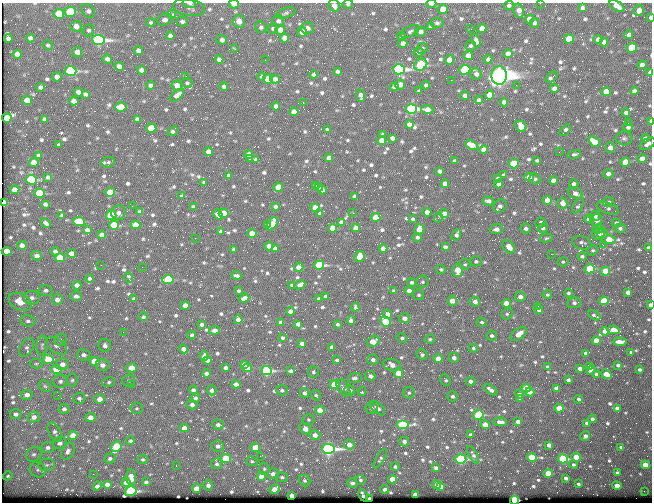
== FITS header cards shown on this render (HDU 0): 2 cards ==
NAXIS1  =                  650 / Width of table row in bytes
NAXIS2  =                  500 / Number of rows in table

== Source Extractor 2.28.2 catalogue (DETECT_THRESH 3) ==
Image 650 x 500 px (HDU 0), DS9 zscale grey, 1 PNG px = 1 image px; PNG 654 x 504 px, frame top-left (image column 1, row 500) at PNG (2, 3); each listed source drawn as its Kron ellipse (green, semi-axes under 4 px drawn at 4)
Background 357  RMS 1.4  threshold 4.29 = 3 sigma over >= 5 px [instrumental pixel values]
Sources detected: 803; of the 803, the 500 brightest by FLUX_AUTO listed and drawn (303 fainter detections omitted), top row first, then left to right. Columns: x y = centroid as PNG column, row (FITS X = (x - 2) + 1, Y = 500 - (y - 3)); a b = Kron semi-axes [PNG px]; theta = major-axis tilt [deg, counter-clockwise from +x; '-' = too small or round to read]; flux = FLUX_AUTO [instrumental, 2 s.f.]
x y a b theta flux
189 3 7 3 -18 320
540 3 2 2 - 300
234 4 5 3 - 620
348 4 5 4 - 160
431 4 5 3 - 400
509 5 5 4 - 210
334 6 6 5 - 540
617 6 8 4 -31 640
189 7 16 8 -9 410
583 8 4 4 - 290
443 9 5 5 - 970
639 10 5 5 - 750
88 11 8 6 -46 340
519 11 7 5 -79 600
70 12 5 5 - 5000
286 13 10 5 17 230
59 14 5 5 - 3700
172 14 4 3 - 540
650 17 4 3 - 240
529 19 4 4 - 920
165 20 8 5 25 410
239 21 6 6 - 1000
278 21 6 5 - 290
151 22 4 4 - 160
182 22 6 5 - 240
437 23 6 5 - 210
534 23 5 4 - 240
76 26 5 5 - 610
261 27 6 5 - 240
430 27 4 3 - 200
273 28 5 5 - 180
307 28 6 6 - 440
482 28 4 4 - 870
471 29 3 2 - 170
88 30 6 5 - 190
280 30 5 5 - 850
410 31 10 5 27 250
302 32 5 4 - 870
421 32 5 5 - 400
629 35 4 4 - 370
170 36 4 4 - 350
401 37 4 4 - 170
31 38 5 4 - 380
285 38 4 4 - 800
8 39 4 4 - 290
569 39 5 4 - 3000
598 39 4 4 - 550
98 40 6 5 - 29000
222 40 5 4 - 370
476 41 7 4 -67 300
604 42 4 4 - 420
403 44 4 4 - 600
48 45 5 4 - 170
471 46 5 5 - 200
422 48 5 5 - 180
632 48 5 4 - 4900
235 49 3 2 - 160
138 51 4 4 - 400
77 52 5 4 - 700
418 52 5 5 - 220
17 54 4 4 - 520
508 54 4 4 - 680
468 55 5 4 - 730
107 59 5 4 - 330
488 59 4 4 - 270
219 60 4 4 - 350
265 60 2 2 - 190
449 60 5 4 - 1300
421 65 7 5 31 9900
642 65 5 4 - 450
119 66 5 4 - 520
399 69 6 5 - 24000
141 70 4 4 - 410
465 70 5 5 - 12000
71 71 6 5 - 14000
337 71 4 3 - 190
650 72 4 3 - 320
476 74 6 5 - 350
313 75 4 4 - 190
499 75 9 8 - 130000
186 76 2 2 - 210
262 76 4 4 - 160
57 77 5 4 - 530
552 77 7 3 37 280
268 79 5 4 - 2100
275 79 5 4 - 410
451 80 2 2 - 780
187 83 5 4 - 170
400 84 5 5 - 560
151 85 4 4 - 340
426 85 4 4 - 290
516 85 2 2 - 250
177 86 5 5 - 740
224 86 4 4 - 200
41 87 4 4 - 290
394 87 4 4 - 450
554 88 4 4 - 550
419 91 4 3 - 160
634 91 4 4 - 260
78 92 5 4 - 420
606 92 5 4 - 1500
85 94 4 4 - 220
177 95 8 4 41 640
360 95 6 4 -82 380
465 95 4 4 - 390
489 95 4 4 - 1500
27 100 5 4 - 1000
479 100 4 4 - 250
74 101 5 4 - 680
504 102 4 4 - 350
303 103 3 2 - 480
276 106 4 4 - 350
121 107 6 4 -4 2000
411 109 5 5 - 22000
427 110 6 4 -7 780
294 112 4 4 - 680
626 113 4 3 - 320
7 118 5 4 - 1500
44 119 4 4 - 190
137 119 4 4 - 340
650 121 4 2 - 300
628 122 3 3 - 380
409 124 4 4 - 460
521 126 6 5 - 1300
628 127 5 4 - 230
151 128 5 4 - 3700
327 129 3 3 - 170
565 130 7 3 49 230
173 131 5 3 - 220
382 134 4 4 - 320
392 138 4 4 - 360
624 138 8 7 - 280
645 138 4 4 - 330
382 140 4 4 - 1100
594 142 6 4 -35 1600
648 144 9 5 33 410
59 145 4 3 - 170
471 145 6 4 -22 1200
610 147 5 5 - 760
483 149 4 4 - 590
208 152 4 4 - 750
559 152 2 2 - 340
249 154 5 4 - 520
574 154 7 4 14 190
39 155 4 3 - 240
329 158 4 4 - 670
642 158 5 4 - 750
249 159 2 2 - 1100
256 159 4 3 - 250
537 160 3 3 - 160
454 161 3 3 - 210
108 162 7 5 12 160
625 162 5 4 - 2200
34 163 5 4 - 1300
514 164 5 4 - 3700
440 171 4 3 - 240
608 174 5 4 - 460
504 175 4 3 - 210
229 176 4 4 - 420
48 177 4 3 - 220
529 177 5 4 - 890
498 179 4 4 - 340
535 179 6 5 - 170
31 180 5 5 - 9600
553 181 4 4 - 700
204 182 3 3 - 170
445 184 4 4 - 690
498 184 4 4 - 350
574 184 5 4 - 300
315 186 4 3 - 280
278 187 5 4 - 1800
319 187 4 4 - 330
15 190 5 4 - 950
322 190 4 3 - 280
110 192 5 4 - 2700
39 193 5 4 - 5200
575 193 7 5 -22 530
182 196 4 3 - 200
355 196 4 4 - 340
547 200 5 4 - 1200
488 201 6 4 -8 360
609 202 6 5 - 200
3 203 4 3 - 2600
563 203 5 5 - 720
45 204 4 3 - 230
132 206 2 2 - 180
500 206 7 6 - 380
578 206 9 4 58 240
193 207 4 3 - 220
275 207 3 3 - 200
315 207 4 4 - 1000
608 208 11 5 -23 270
140 212 4 4 - 330
427 212 4 4 - 830
118 213 7 7 - 320
224 213 5 4 - 2600
320 213 4 3 - 230
353 213 3 2 - 190
444 213 4 4 - 660
218 214 5 4 - 480
62 215 3 3 - 160
111 215 5 4 - 7000
595 216 5 5 - 340
376 217 4 4 - 1900
438 218 5 3 - 220
413 219 3 3 - 200
589 219 5 4 - 690
597 220 6 6 - 540
79 222 6 4 -5 3800
341 222 4 4 - 360
46 223 5 3 - 210
541 223 5 5 - 300
616 223 4 4 - 310
272 224 7 4 56 1800
114 225 5 4 - 4800
135 225 5 4 - 1800
267 225 4 3 - 270
333 228 4 4 - 2200
356 228 4 4 - 830
526 228 5 5 - 340
543 228 5 4 - 230
620 228 6 5 - 280
419 229 5 5 - 1200
496 229 6 5 - 490
598 229 5 4 - 170
87 230 4 4 - 290
221 232 4 3 - 200
603 233 5 5 - 170
252 234 4 4 - 1500
598 234 6 6 - 460
102 235 4 4 - 590
456 235 6 4 59 300
417 237 4 3 - 240
195 238 2 2 - 250
546 238 6 4 11 170
609 240 7 4 2 2600
582 243 10 6 -17 270
22 245 5 4 - 500
603 245 2 2 - 430
269 246 4 4 - 810
445 247 4 4 - 330
509 247 7 5 -50 1000
648 247 3 3 - 160
383 248 4 4 - 620
234 249 4 3 - 230
275 249 4 4 - 470
593 250 5 5 - 160
7 251 5 4 - 2000
55 251 4 3 - 250
71 253 4 4 - 660
551 254 2 2 - 980
37 256 5 4 - 540
582 256 5 4 - 180
359 257 5 5 - 790
60 258 5 4 - 2800
476 261 6 5 - 210
563 262 5 4 - 160
465 264 5 5 - 160
101 265 2 2 - 550
319 265 5 4 - 9000
142 267 2 2 - 190
299 267 5 4 - 730
441 269 5 4 - 180
590 269 5 4 - 4600
457 270 7 5 -89 1700
605 271 5 4 - 2500
237 275 5 3 - 220
89 278 4 4 - 210
129 278 6 3 -74 160
168 280 5 4 - 5500
412 282 4 4 - 230
422 282 6 5 - 210
77 285 4 4 - 450
292 285 3 3 - 170
300 285 5 4 - 400
46 290 7 5 2 310
238 291 3 3 - 170
394 291 4 4 - 310
409 291 4 4 - 630
628 292 4 4 - 610
568 293 4 4 - 170
419 295 5 5 - 180
547 295 5 4 - 170
76 296 6 4 0 340
325 296 3 3 - 190
520 297 5 5 - 500
32 298 8 7 - 460
244 298 5 4 - 510
134 299 4 3 - 250
319 299 4 3 - 210
57 300 5 5 - 530
452 301 5 4 - 1100
604 301 5 4 - 3300
20 302 12 8 -28 1600
475 302 5 5 - 570
506 303 4 4 - 1300
574 303 7 5 6 290
185 305 4 4 - 850
650 305 4 3 - 350
538 306 3 2 - 450
355 307 4 3 - 220
539 310 4 4 - 670
290 311 4 4 - 490
387 314 5 4 - 460
507 314 6 5 - 190
594 315 7 3 -29 210
143 317 4 4 - 170
404 318 5 5 - 540
238 320 4 4 - 450
28 321 7 5 -6 320
351 321 4 4 - 420
281 322 4 3 - 420
385 322 5 4 - 4100
482 322 5 4 - 180
202 324 3 3 - 210
298 324 4 4 - 410
337 324 3 3 - 170
215 330 5 3 - 450
613 330 6 4 -10 1800
605 331 4 4 - 610
123 332 2 2 - 380
519 334 9 5 37 1000
192 335 4 4 - 200
492 336 5 5 - 210
283 338 3 3 - 180
402 338 5 4 - 230
430 339 5 4 - 160
60 340 6 5 - 220
373 341 6 5 - 1700
596 341 4 4 - 1600
620 342 7 4 -5 660
302 343 4 4 - 460
42 345 10 5 86 280
57 346 12 7 -35 440
105 346 6 6 - 390
27 347 10 6 61 350
332 347 4 4 - 450
473 348 5 4 - 160
184 349 4 4 - 770
631 352 4 3 - 160
586 353 4 3 - 260
422 354 6 4 -35 230
84 355 6 5 - 440
204 356 5 4 - 550
454 358 5 5 - 400
48 359 5 4 - 3500
438 359 4 4 - 1100
208 360 4 4 - 410
337 360 4 3 - 230
373 360 6 5 - 370
94 361 5 4 - 1600
36 363 6 5 - 180
62 364 6 6 - 670
244 364 4 4 - 400
102 365 7 6 - 530
392 365 9 5 -10 750
618 365 4 3 - 200
589 366 4 3 - 250
547 367 4 3 - 170
132 368 5 4 - 1500
225 368 4 3 - 250
247 368 4 4 - 960
580 368 4 3 - 540
639 369 3 3 - 180
56 370 5 4 - 2100
591 370 5 4 - 360
267 371 5 4 - 12000
290 371 4 3 - 170
313 372 6 5 - 160
206 373 4 4 - 350
398 373 5 4 - 1600
596 374 3 3 - 190
606 374 5 4 - 1300
370 376 5 5 - 370
355 378 7 5 6 330
72 380 6 5 - 190
445 380 6 5 - 170
568 380 4 3 - 250
60 381 7 6 - 330
129 381 6 6 - 250
470 381 5 4 - 400
109 382 6 5 - 200
236 384 4 4 - 490
131 385 3 2 - 190
335 385 5 4 - 3100
45 386 6 5 - 180
343 388 10 5 -58 420
526 388 4 4 - 2300
556 388 4 4 - 360
193 390 4 4 - 250
212 390 5 4 - 330
282 390 6 5 - 230
350 390 5 5 - 240
490 390 8 4 -37 410
362 391 4 4 - 180
530 392 4 4 - 650
304 393 5 5 - 290
409 393 6 5 - 200
519 394 5 4 - 330
27 395 6 5 - 520
58 395 2 2 - 380
316 395 5 4 - 160
453 396 5 5 - 230
79 398 6 5 - 270
195 398 4 4 - 270
100 399 5 5 - 890
520 399 4 3 - 170
578 399 4 4 - 220
192 405 5 5 - 370
137 408 6 6 - 170
371 408 6 5 - 220
378 408 9 5 -42 430
559 408 4 4 - 2000
617 408 4 4 - 420
64 409 5 5 - 330
320 410 5 4 - 1300
16 414 5 5 - 370
478 415 5 5 - 6400
34 417 6 5 - 540
90 417 5 4 - 740
592 419 4 3 - 290
308 420 6 5 - 170
500 422 7 4 -3 440
518 422 4 4 - 540
587 423 4 3 - 260
218 425 6 5 - 310
403 425 6 4 0 9100
485 425 4 4 - 1400
184 428 4 4 - 890
305 429 6 4 -44 1000
55 432 10 6 -63 360
73 435 5 4 - 1400
315 435 5 5 - 720
470 435 4 3 - 280
585 436 5 4 - 410
130 441 4 3 - 200
404 442 5 4 - 430
60 443 7 6 - 460
349 445 5 5 - 900
549 445 4 4 - 540
218 446 6 5 - 420
48 447 6 5 - 310
116 447 5 5 - 4500
255 447 5 4 - 1400
621 447 4 3 - 240
328 449 6 5 - 32000
68 451 9 6 61 430
34 454 8 7 - 330
473 455 10 4 -60 250
260 456 2 2 - 590
576 457 5 4 - 1800
532 458 5 4 - 5700
110 459 6 5 - 240
143 459 5 4 - 180
226 459 5 4 - 3500
380 459 11 4 58 200
461 459 5 4 - 13000
563 459 5 4 - 8200
252 461 6 4 -21 160
217 464 5 5 - 220
573 464 4 4 - 200
47 465 8 6 1 320
645 465 5 4 - 2000
176 466 3 2 - 200
395 467 4 4 - 210
436 468 4 4 - 340
264 469 6 5 - 160
38 470 8 7 - 380
548 473 5 4 - 2100
617 473 4 3 - 220
93 474 2 2 - 250
273 474 6 5 - 430
8 476 5 4 - 190
262 476 4 4 - 1700
131 477 8 4 -85 870
282 477 6 4 -9 210
566 478 4 3 - 330
392 479 4 4 - 1400
360 480 5 5 - 200
305 481 6 5 - 220
146 482 4 3 - 220
126 483 5 4 - 660
352 483 5 4 - 250
107 484 4 4 - 460
578 484 3 3 - 170
208 485 5 4 - 390
437 485 4 4 - 860
97 486 5 4 - 440
441 486 4 3 - 430
617 486 5 4 - 840
196 488 4 4 - 1300
275 489 6 4 27 1200
385 489 4 3 - 230
131 491 6 5 - 13000
644 491 2 2 - 390
363 495 6 3 -65 250
415 495 4 4 - 1500
292 496 4 3 - 680
369 498 3 2 - 210
515 500 4 4 - 26000
At the frame edge (FLAGS 8, measured only in part): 14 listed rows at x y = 189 3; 540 3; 234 4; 348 4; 431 4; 334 6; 617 6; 650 17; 650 72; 650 121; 648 144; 3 203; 650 305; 515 500
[303 fainter detections neither listed nor drawn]